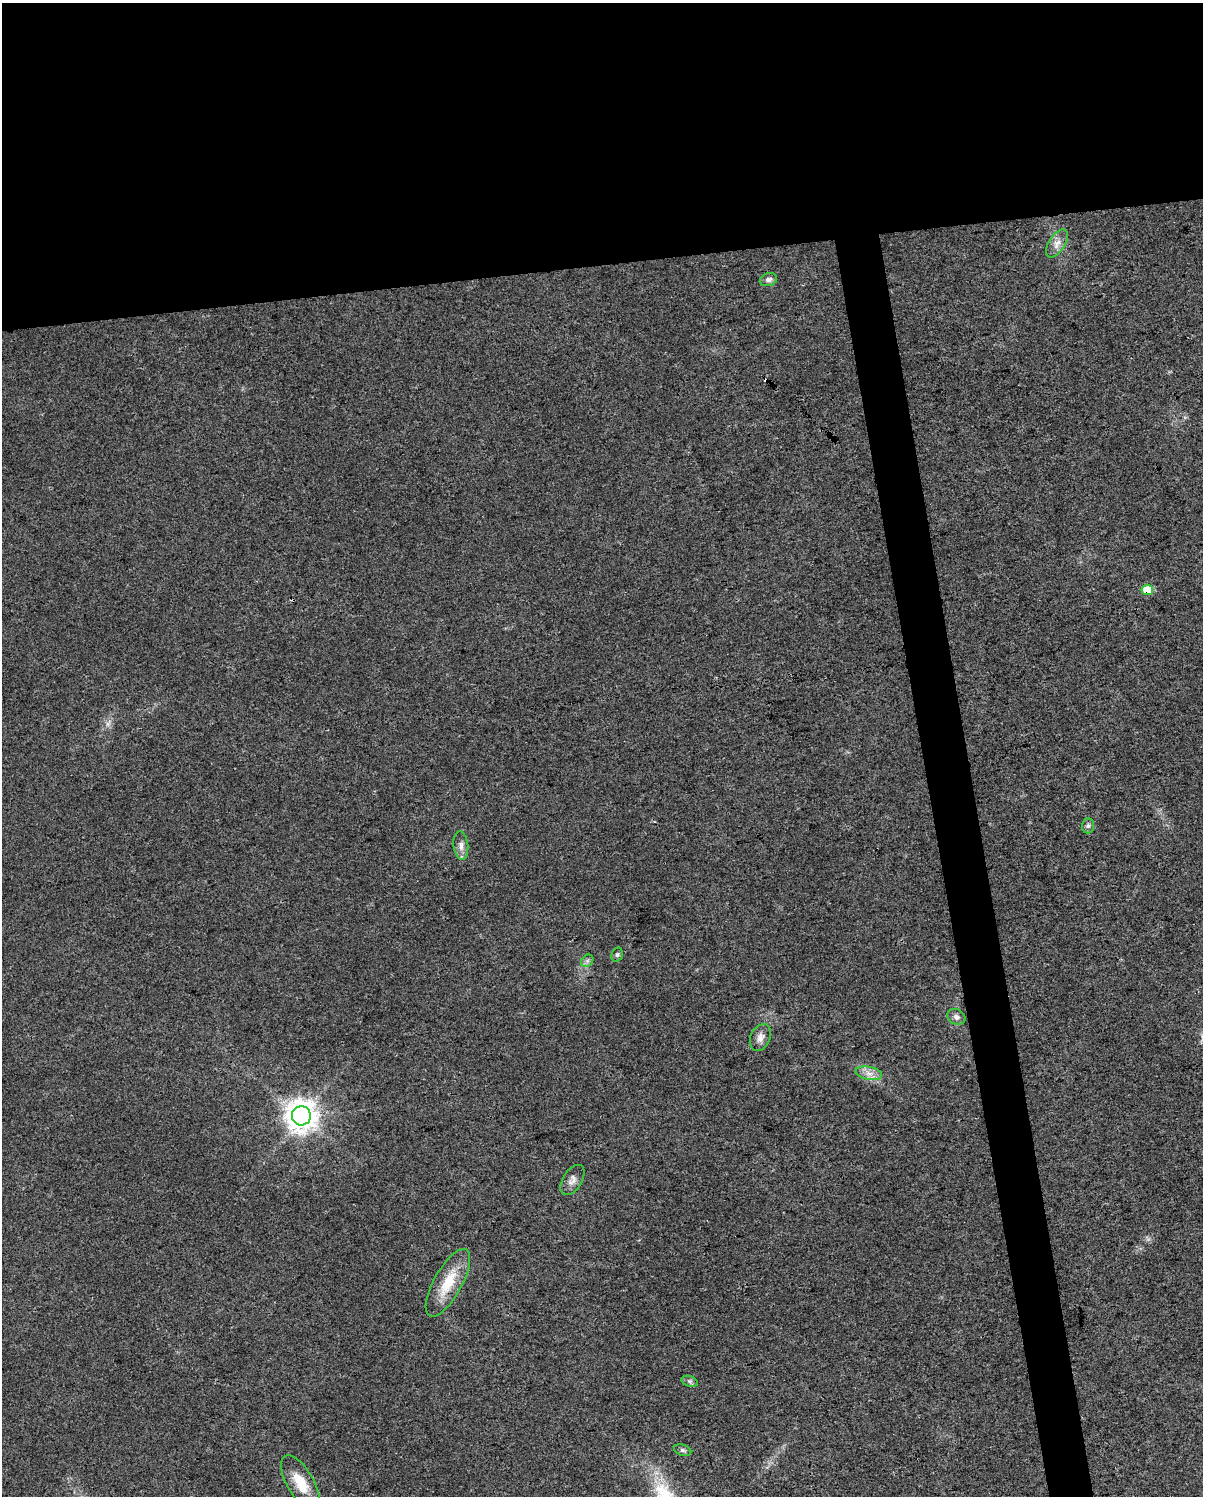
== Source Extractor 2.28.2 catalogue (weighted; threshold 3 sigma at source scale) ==
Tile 2 of 4 x 3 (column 2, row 1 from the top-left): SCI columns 1203-2403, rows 3059-4552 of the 4806 x 4576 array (HDU 1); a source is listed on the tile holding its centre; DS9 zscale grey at full resolution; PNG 1205 x 1498 px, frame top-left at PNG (2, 3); each listed source drawn as its Kron ellipse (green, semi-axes under 4 px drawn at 4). Shown black and unused: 21% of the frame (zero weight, under 3 of 4 exposures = <1% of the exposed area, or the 3 px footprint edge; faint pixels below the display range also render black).
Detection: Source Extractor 2.28.2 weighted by HDU 2 'WHT'; one run over the whole footprint, this tile lists its part. Background 0.0315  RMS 0.0041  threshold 0.0183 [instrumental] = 3 sigma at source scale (4.5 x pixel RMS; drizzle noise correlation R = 1.50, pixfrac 1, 0.0396/0.0396 arcsec/px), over >= 5 px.
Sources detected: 17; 1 cosmic-ray / hot-pixel residue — neither listed nor drawn; the other 16 listed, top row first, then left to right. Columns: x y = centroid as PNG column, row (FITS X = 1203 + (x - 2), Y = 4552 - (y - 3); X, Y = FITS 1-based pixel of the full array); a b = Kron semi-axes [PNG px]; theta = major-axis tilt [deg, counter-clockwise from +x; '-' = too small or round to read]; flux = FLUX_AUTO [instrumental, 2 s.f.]
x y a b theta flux
1057 244 16 8 57 3.1
768 280 9 6 17 1.4
1147 590 6 5 - 7.8
1088 826 7 6 - 1
461 846 14 7 -83 2.4
617 955 7 5 73 0.86
587 961 7 5 46 1.1
956 1017 9 7 -26 1.7
760 1038 14 9 66 2.8
869 1073 13 6 -11 3
301 1116 9 9 - 660
572 1180 17 9 58 2.7
448 1283 38 14 61 13
690 1381 8 5 -19 0.97
683 1450 9 5 -18 1
300 1483 31 13 -60 11
Overlapping masked pixels (flux is a lower limit): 1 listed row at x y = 1147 590